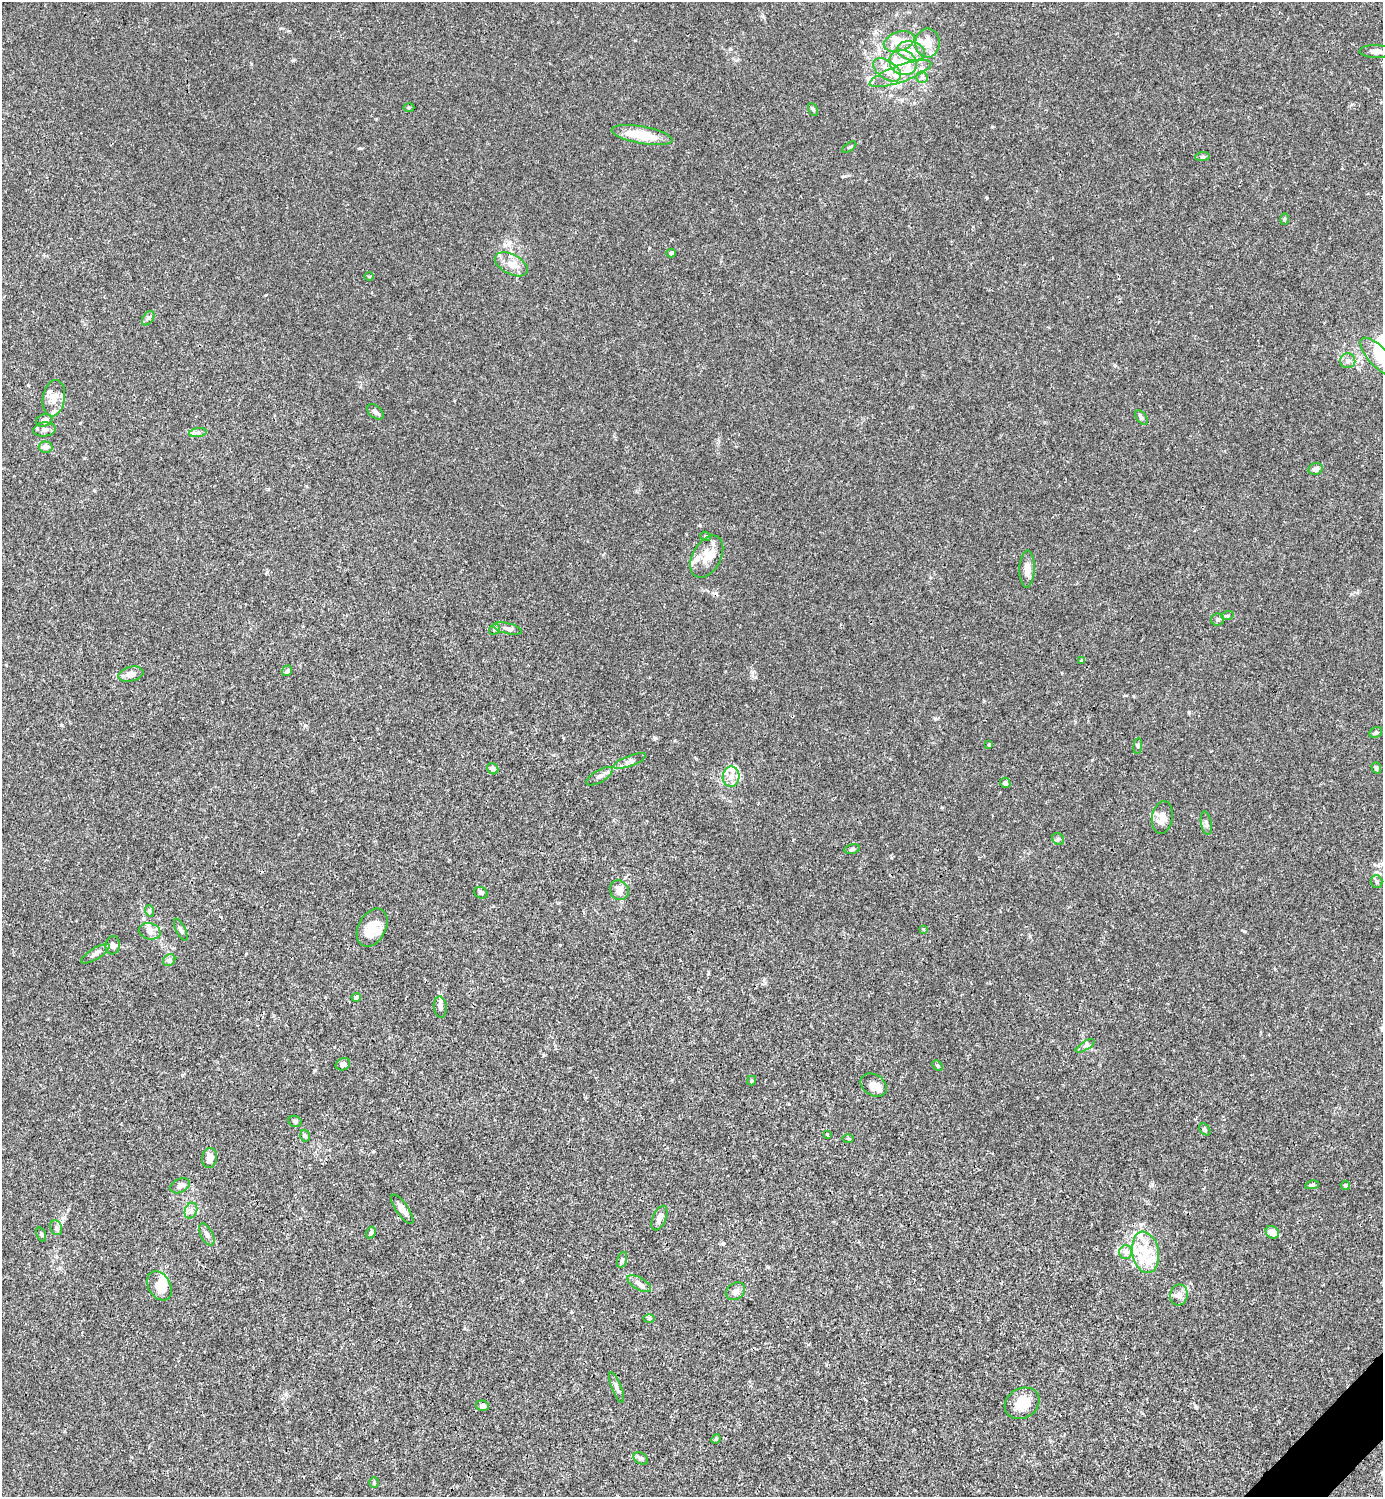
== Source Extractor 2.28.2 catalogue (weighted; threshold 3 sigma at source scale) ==
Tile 6 of 4 x 4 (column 2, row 2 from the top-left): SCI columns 1681-3061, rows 2989-4483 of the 5981 x 5982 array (HDU 1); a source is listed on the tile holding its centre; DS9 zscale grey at full resolution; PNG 1385 x 1499 px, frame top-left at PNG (2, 2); each listed source drawn as its Kron ellipse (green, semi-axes under 4 px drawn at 4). Shown black and unused: <1% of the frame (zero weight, under 3 of 4 exposures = <1% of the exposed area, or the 3 px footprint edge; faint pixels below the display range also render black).
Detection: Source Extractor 2.28.2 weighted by HDU 2 'WHT'; one run over the whole footprint, this tile lists its part. Background 0.0153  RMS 0.0022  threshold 0.0098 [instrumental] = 3 sigma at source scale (4.5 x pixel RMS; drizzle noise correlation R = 1.50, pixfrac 1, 0.05/0.05 arcsec/px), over >= 5 px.
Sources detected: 117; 3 inside a brighter object's white glare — neither listed nor drawn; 14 inside a brighter listed object's ellipse — not listed separately; the other 100 listed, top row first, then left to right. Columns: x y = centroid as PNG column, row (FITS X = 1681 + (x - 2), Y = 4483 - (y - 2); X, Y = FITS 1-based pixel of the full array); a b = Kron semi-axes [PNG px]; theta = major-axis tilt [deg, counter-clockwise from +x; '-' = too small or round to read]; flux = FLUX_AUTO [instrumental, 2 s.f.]
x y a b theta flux
899 41 16 9 18 2.7
927 43 14 12 89 2.9
911 51 14 9 -16 2.2
1376 52 16 6 -1 1.2
903 63 14 12 -33 3.3
887 70 16 9 -35 2.4
900 74 32 8 19 4.3
922 77 6 5 - 0.47
409 107 5 3 - 0.24
813 109 7 4 -62 0.33
642 135 31 8 -10 6
849 147 8 3 33 0.25
1202 157 7 4 5 0.37
1284 219 6 4 88 0.26
671 253 4 3 - 0.4
511 264 18 10 -28 2.3
369 276 5 3 - 0.19
148 318 8 5 53 0.52
1379 358 25 10 -47 4.5
1348 361 8 7 - 0.84
54 398 18 11 81 2.4
375 412 9 6 -40 0.71
1141 417 8 5 -52 0.55
44 420 8 6 16 0.84
44 429 11 7 4 0.95
198 433 9 4 8 0.56
45 447 7 5 -4 1.2
1316 469 7 6 - 0.89
706 536 5 4 - 0.32
707 557 23 14 61 3.6
1027 569 18 7 88 1.7
1227 616 6 4 18 0.27
1217 620 6 6 - 0.48
508 628 15 5 -13 0.75
495 629 6 5 - 0.36
1081 661 4 3 - 0.19
287 671 5 4 - 0.52
131 674 12 7 14 1.4
1376 732 7 5 31 0.47
989 745 3 3 - 0.28
1138 746 8 4 83 0.32
630 761 17 5 20 0.91
1376 768 5 4 - 0.49
493 769 6 5 - 1.1
599 776 15 6 30 0.9
731 777 10 8 81 1.6
1005 783 5 5 - 0.58
1162 817 16 10 79 2.1
1206 823 12 5 -80 0.61
1058 839 6 5 - 0.39
852 849 8 5 10 0.42
1377 882 6 6 - 0.45
619 890 10 9 - 1.4
481 893 7 5 -28 0.41
150 911 6 3 -71 0.28
372 928 20 13 62 4.3
923 929 3 3 - 0.31
181 930 12 5 -64 0.59
150 931 11 8 -13 1.1
113 945 9 7 84 0.81
95 954 16 5 32 0.98
169 960 6 5 - 0.46
356 997 4 4 - 0.93
440 1007 10 6 -83 0.87
1085 1046 11 4 32 0.53
343 1064 7 6 - 0.56
937 1065 6 4 -45 0.32
751 1081 5 4 - 0.33
874 1085 14 10 -33 1.9
295 1121 6 5 - 0.49
1205 1129 7 4 -50 0.38
827 1135 3 2 - 0.31
305 1136 6 4 -72 0.33
848 1138 6 4 0 0.23
209 1158 10 7 80 1.9
1312 1185 7 4 9 0.41
1345 1185 5 4 - 0.33
180 1186 10 7 26 0.78
402 1209 17 6 -55 1.5
191 1211 8 6 70 0.82
659 1218 13 6 66 1
56 1228 8 5 -69 0.56
371 1232 6 4 59 0.38
1272 1232 7 6 - 1.9
207 1234 12 6 -62 0.81
41 1235 7 4 -71 0.35
1126 1252 7 6 - 0.73
1145 1252 21 13 -80 4.7
622 1260 8 5 74 0.45
639 1284 13 6 -30 0.94
159 1286 16 11 -59 3.5
735 1291 10 8 34 0.97
1179 1295 10 8 78 1.1
649 1318 6 4 0 0.27
617 1387 16 5 -69 0.83
1022 1403 18 15 31 4.1
482 1406 6 5 - 0.68
716 1439 5 4 - 0.26
641 1458 8 5 -33 0.48
374 1483 5 5 - 0.28
Isophote crosses this tile's border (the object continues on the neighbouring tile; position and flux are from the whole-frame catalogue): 1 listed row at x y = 1379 358
Unlisted compact peaks at least as high as the median listed source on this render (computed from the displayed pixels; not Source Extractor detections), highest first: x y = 987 198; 655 738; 700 525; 1030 936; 293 60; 992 127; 1189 712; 1195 1406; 360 148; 305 725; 935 719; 267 572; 730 49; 61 725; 268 489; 1092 760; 752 672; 1115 365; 1244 931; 708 974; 80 423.